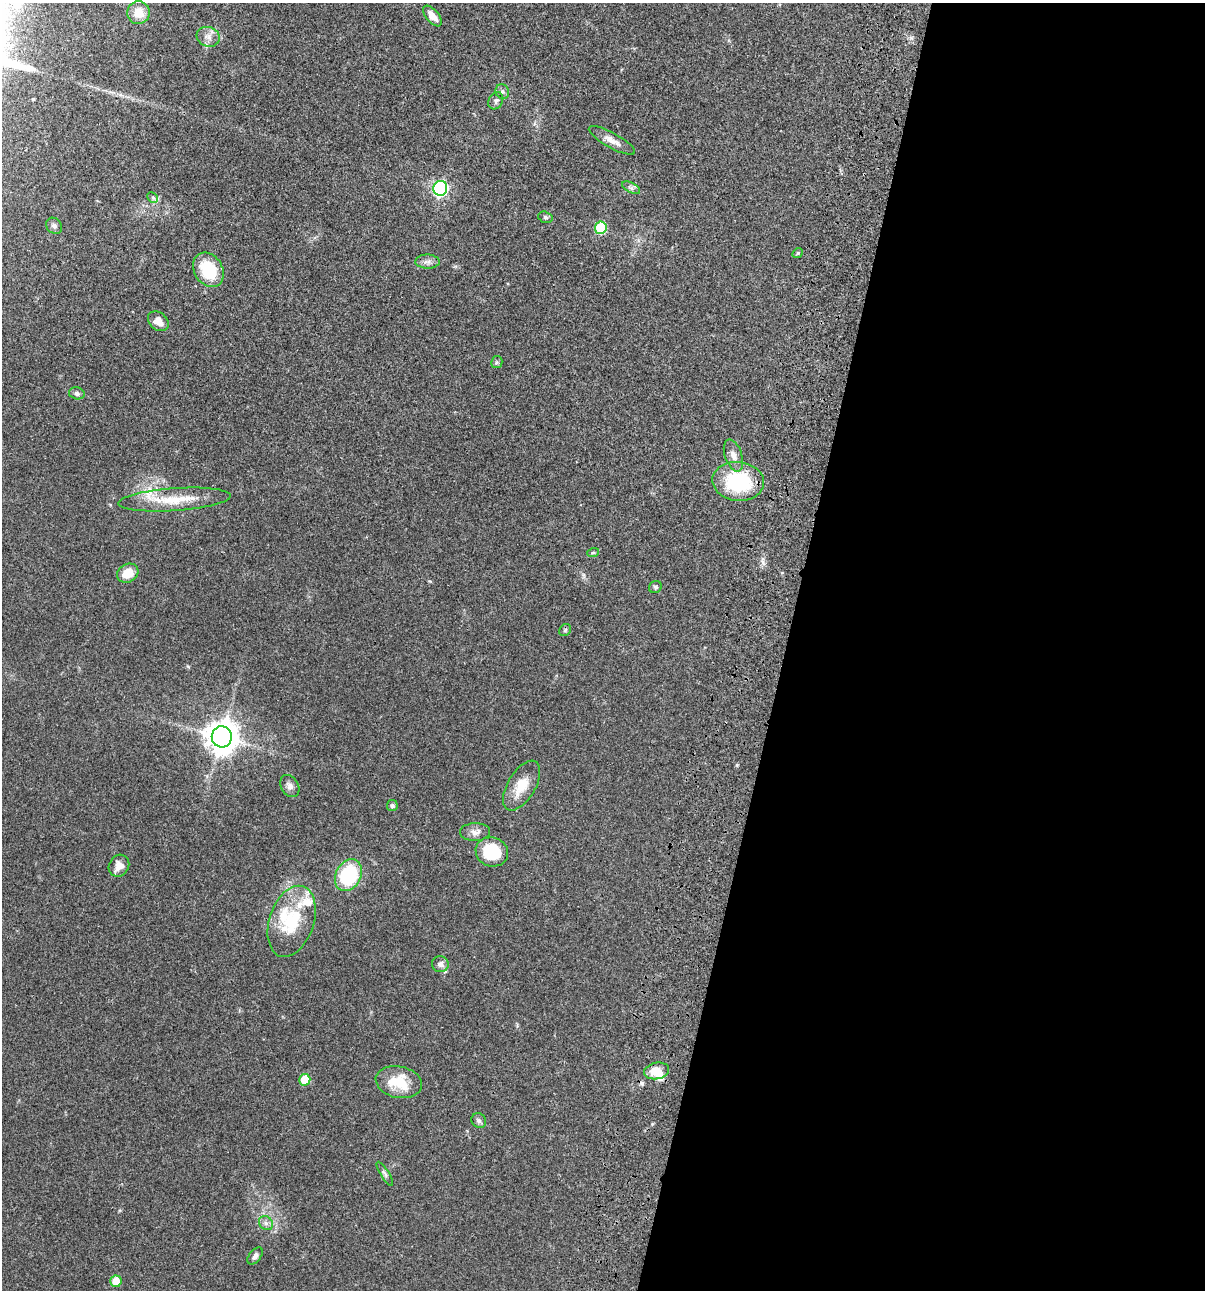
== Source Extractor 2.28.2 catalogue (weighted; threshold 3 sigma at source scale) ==
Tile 12 of 4 x 4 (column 4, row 3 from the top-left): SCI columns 3843-5045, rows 1408-2695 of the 5404 x 5390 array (HDU 1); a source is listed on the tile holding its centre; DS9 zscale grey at full resolution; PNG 1207 x 1292 px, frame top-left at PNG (2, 3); each listed source drawn as its Kron ellipse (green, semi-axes under 4 px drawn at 4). Shown black and unused: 35% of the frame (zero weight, under 3 of 4 exposures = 9% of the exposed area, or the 3 px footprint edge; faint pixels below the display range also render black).
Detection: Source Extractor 2.28.2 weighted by HDU 2 'WHT'; one run over the whole footprint, this tile lists its part. Background 0.0472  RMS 0.0054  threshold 0.0242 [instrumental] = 3 sigma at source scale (4.5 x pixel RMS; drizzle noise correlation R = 1.50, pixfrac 1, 0.05/0.05 arcsec/px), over >= 5 px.
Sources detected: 51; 1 inside a brighter object's white glare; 1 cosmic-ray / hot-pixel residue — neither listed nor drawn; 6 inside a brighter listed object's ellipse — not listed separately; the other 43 listed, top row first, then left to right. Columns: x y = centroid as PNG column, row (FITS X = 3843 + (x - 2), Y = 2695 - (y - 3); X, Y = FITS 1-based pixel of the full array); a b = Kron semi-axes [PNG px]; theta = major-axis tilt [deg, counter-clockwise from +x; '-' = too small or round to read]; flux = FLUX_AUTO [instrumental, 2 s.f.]
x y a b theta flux
139 13 11 11 - 7.7
432 16 12 6 -50 4.1
208 37 12 9 -17 3.6
502 92 7 6 - 1.4
496 101 9 7 61 1.5
612 140 26 7 -29 4.2
440 188 7 7 - 110
631 188 10 5 -27 1.4
153 198 6 4 -45 0.9
545 217 7 5 -16 0.95
54 226 9 7 -49 1.6
601 228 6 6 - 34
798 253 5 4 - 0.7
427 262 12 7 -2 2.2
208 270 18 14 -59 20
158 321 11 8 -41 4.3
497 362 6 5 - 0.86
77 393 8 6 -14 1.5
733 455 17 8 -71 3.7
738 481 26 19 -6 36
175 500 56 11 4 17
593 553 6 3 19 0.57
128 573 11 9 28 8.8
655 587 6 6 - 1
565 630 6 5 - 0.84
222 737 10 10 - 790
290 786 12 8 -59 2.5
522 786 28 14 59 9.9
392 806 5 5 - 1.1
475 832 15 9 1 3
492 852 16 14 -20 21
119 866 11 9 56 4.5
348 875 17 12 62 35
292 921 37 22 72 25
440 964 8 8 - 2.2
657 1071 12 8 12 7.8
305 1080 6 5 - 14
399 1082 23 15 -12 16
479 1121 8 7 - 1.3
385 1174 14 4 -59 1.3
266 1223 7 6 - 1.7
255 1256 10 5 51 1.8
116 1281 6 5 - 9
Unlisted compact peaks at least as high as the median listed source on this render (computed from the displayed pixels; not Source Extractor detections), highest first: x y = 737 765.